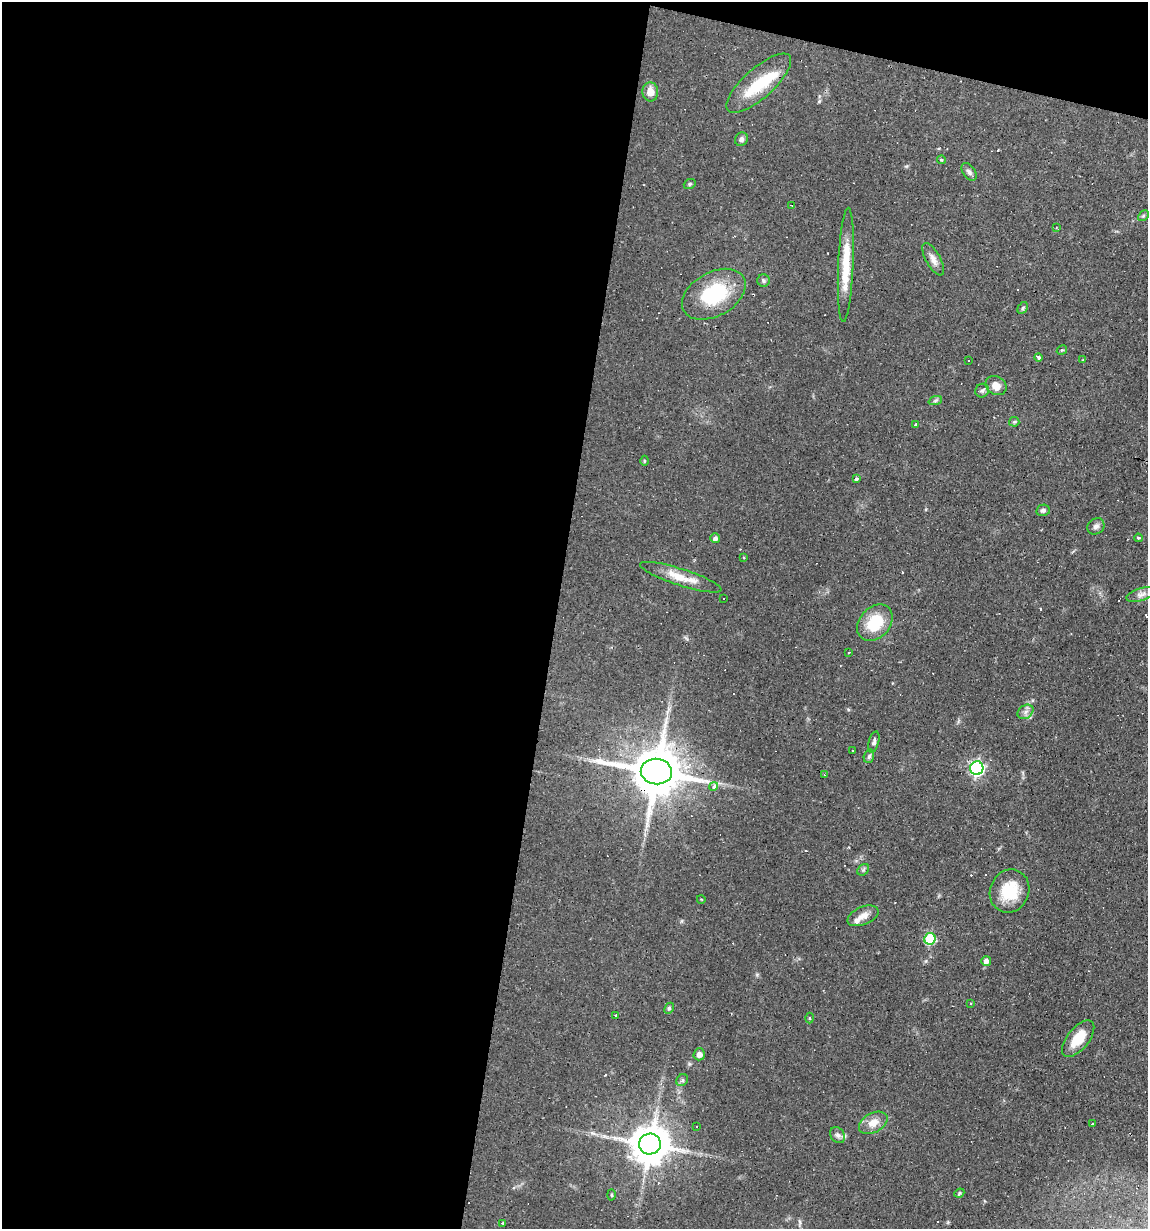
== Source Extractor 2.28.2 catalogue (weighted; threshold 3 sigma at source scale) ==
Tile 1 of 4 x 4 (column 1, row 1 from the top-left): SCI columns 116-1261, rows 3683-4909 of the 4932 x 4909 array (HDU 1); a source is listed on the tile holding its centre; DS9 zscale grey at full resolution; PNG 1150 x 1231 px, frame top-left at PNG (2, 2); each listed source drawn as its Kron ellipse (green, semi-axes under 4 px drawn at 4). Shown black and unused: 51% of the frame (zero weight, under 2 of 3 exposures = <1% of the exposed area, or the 3 px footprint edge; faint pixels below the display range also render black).
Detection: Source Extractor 2.28.2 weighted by HDU 2 'WHT'; one run over the whole footprint, this tile lists its part. Background 0.0966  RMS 0.0058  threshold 0.0259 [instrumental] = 3 sigma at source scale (4.5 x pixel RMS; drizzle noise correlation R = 1.50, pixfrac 1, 0.05/0.05 arcsec/px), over >= 5 px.
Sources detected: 84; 1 inside a brighter object's white glare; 17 cosmic-ray / hot-pixel residue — neither listed nor drawn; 2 inside a brighter listed object's ellipse — not listed separately; the other 64 listed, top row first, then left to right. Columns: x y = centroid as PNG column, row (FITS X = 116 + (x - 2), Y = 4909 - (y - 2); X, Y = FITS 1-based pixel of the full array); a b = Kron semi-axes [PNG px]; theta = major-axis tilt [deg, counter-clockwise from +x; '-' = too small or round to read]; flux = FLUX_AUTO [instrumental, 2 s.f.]
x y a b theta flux
759 83 41 15 42 24
650 92 9 8 - 5.8
741 139 7 6 - 1.9
942 160 4 3 - 1.1
969 172 10 6 -55 2
690 184 6 5 - 0.93
792 205 4 2 - 0.52
1143 216 6 4 44 0.76
1056 228 4 3 - 0.57
933 259 18 7 -61 3.9
846 265 57 7 87 17
763 281 6 6 - 1.2
714 294 34 22 29 36
1023 308 6 4 60 0.91
1062 350 5 3 - 0.57
1039 357 4 3 - 6.7
969 360 3 3 - 2.2
1083 360 3 2 - 0.33
996 385 11 9 -33 5.5
982 391 7 6 - 1.4
935 401 7 4 19 0.97
1014 422 5 5 - 0.78
915 425 3 2 - 0.77
644 461 5 3 - 0.55
856 479 3 3 - 3.7
1043 510 7 5 12 1.5
1096 526 9 7 37 2
715 538 5 5 - 1.9
1138 538 4 3 - 0.81
744 557 4 3 - 0.72
681 577 42 8 -18 11
1141 595 15 6 16 2.6
724 599 3 3 - 4.1
875 623 20 15 48 20
849 652 3 2 - 0.64
1026 712 8 6 36 2.3
874 742 11 5 75 1.7
853 751 3 3 - 3.2
869 756 7 5 71 1.2
977 768 7 6 - 130
656 772 16 13 -9 3400
825 775 3 3 - 0.58
714 786 4 4 - 4.2
863 870 6 5 - 1.1
1010 891 22 19 66 19
701 899 4 3 - 0.41
863 916 16 9 22 4.8
930 939 6 5 - 40
986 961 5 5 - 3.6
971 1003 3 3 - 0.81
669 1008 6 4 62 1.2
616 1015 3 3 - 1.9
810 1018 5 3 - 0.61
1078 1039 22 11 51 12
699 1054 6 5 - 3.1
682 1080 6 5 - 1.1
873 1123 15 9 29 6.1
1093 1124 3 3 - 2.6
696 1127 3 3 - 1.2
838 1135 8 6 -49 1.8
650 1144 11 10 - 1700
959 1193 5 4 - 0.78
611 1195 5 3 - 0.69
503 1223 3 3 - 0.61
Overlapping masked pixels (flux is a lower limit): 2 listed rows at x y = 656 772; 650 1144